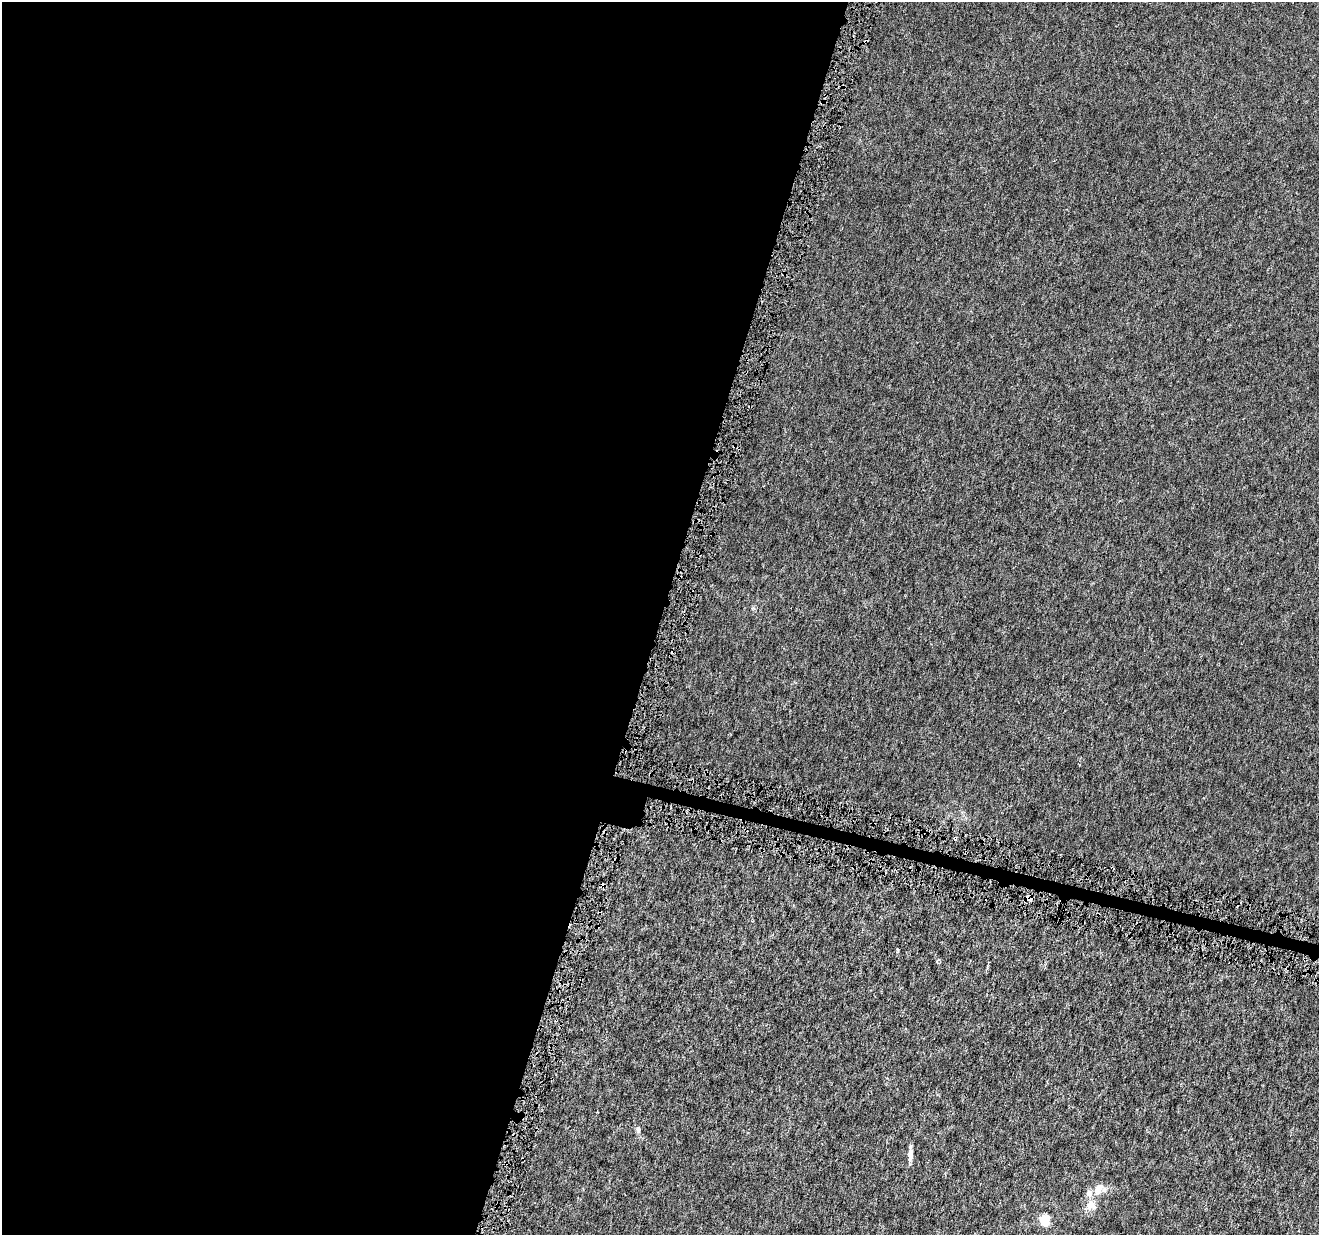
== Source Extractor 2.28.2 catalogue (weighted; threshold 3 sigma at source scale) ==
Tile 5 of 4 x 4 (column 1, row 2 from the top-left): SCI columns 12-1328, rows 2758-3990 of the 5282 x 5454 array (HDU 1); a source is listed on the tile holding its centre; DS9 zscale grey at full resolution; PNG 1321 x 1237 px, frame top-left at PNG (2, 2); no overlay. Shown black and unused: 51% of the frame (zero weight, under 4 of 8 exposures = <1% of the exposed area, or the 3 px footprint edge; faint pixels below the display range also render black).
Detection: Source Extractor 2.28.2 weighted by HDU 2 'WHT'; one run over the whole footprint, this tile lists its part. Background 3.03e-04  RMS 8.1e-04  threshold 0.00332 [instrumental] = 3 sigma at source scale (4.09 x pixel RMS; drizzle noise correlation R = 1.36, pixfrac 0.8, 0.0396/0.0396 arcsec/px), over >= 5 px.
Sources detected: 14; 6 cosmic-ray / hot-pixel residue — not listed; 1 inside a brighter listed object's ellipse — not listed separately; the other 7 listed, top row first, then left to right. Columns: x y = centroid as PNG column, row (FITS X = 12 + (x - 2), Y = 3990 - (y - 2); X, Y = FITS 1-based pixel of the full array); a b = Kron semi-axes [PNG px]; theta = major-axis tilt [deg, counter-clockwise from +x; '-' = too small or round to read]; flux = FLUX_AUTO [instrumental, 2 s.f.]
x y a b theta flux
1032 899 5 4 - 0.34
898 950 5 3 - 0.067
638 1129 8 5 79 0.2
910 1155 17 5 88 0.44
1098 1188 15 10 62 0.77
1091 1205 16 12 -49 0.71
1045 1220 5 5 - 4.4
Overlapping masked pixels (flux is a lower limit): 1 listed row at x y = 1032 899